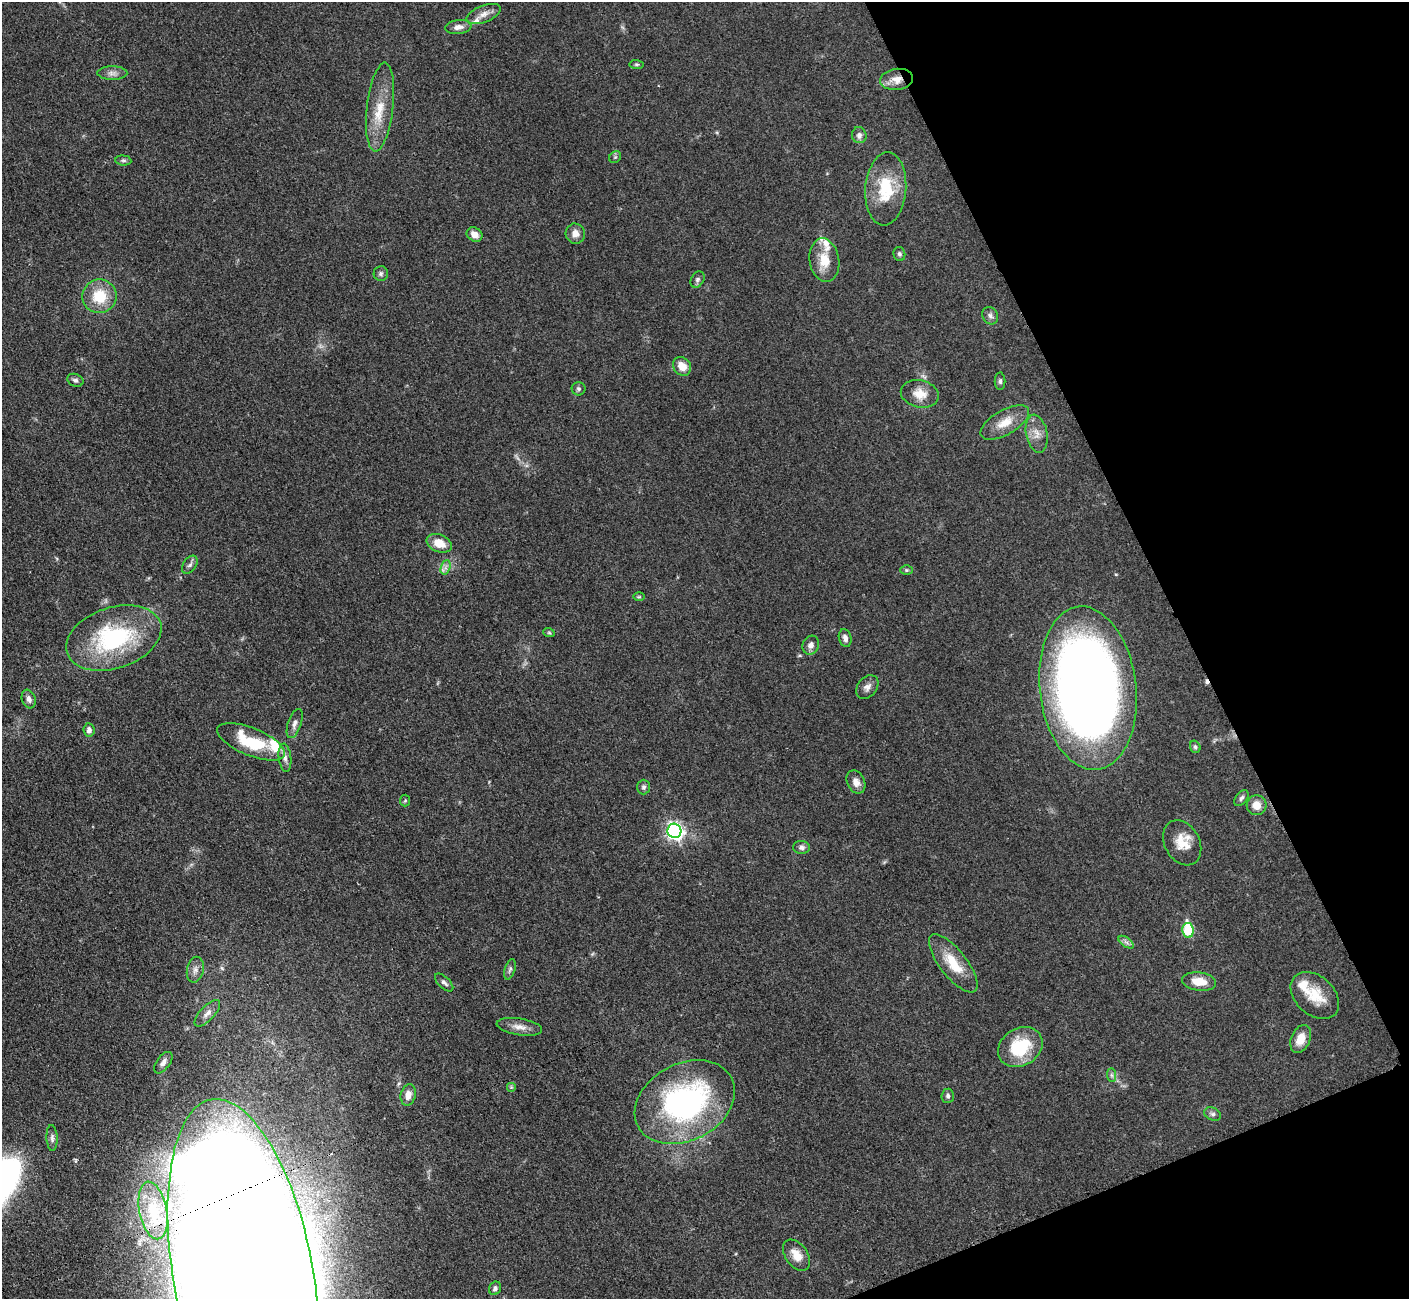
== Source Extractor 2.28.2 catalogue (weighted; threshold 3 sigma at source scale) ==
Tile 12 of 4 x 4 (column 4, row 3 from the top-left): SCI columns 4237-5643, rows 1595-2891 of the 5660 x 5649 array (HDU 1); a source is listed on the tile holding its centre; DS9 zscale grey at full resolution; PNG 1411 x 1301 px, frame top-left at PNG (2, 2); each listed source drawn as its Kron ellipse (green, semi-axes under 4 px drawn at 4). Shown black and unused: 20% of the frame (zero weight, under 3 of 4 exposures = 2% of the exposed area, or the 3 px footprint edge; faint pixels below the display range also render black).
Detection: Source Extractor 2.28.2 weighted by HDU 2 'WHT'; one run over the whole footprint, this tile lists its part. Background 0.0466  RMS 0.0052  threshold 0.0235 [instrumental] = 3 sigma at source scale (4.5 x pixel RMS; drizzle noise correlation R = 1.50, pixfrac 1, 0.05/0.05 arcsec/px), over >= 5 px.
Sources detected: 82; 3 too faint to see at this stretch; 1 cosmic-ray / hot-pixel residue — neither listed nor drawn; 4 inside a brighter listed object's ellipse — not listed separately; the other 74 listed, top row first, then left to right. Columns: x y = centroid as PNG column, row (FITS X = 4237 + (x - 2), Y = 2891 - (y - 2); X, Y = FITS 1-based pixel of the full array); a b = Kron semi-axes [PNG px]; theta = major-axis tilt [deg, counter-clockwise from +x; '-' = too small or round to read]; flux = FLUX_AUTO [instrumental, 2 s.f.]
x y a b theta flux
484 14 18 8 21 4.2
458 27 13 7 8 3.5
636 64 7 4 -6 0.79
112 73 15 6 0 2.8
897 79 16 10 7 5.7
380 107 45 13 83 15
859 135 8 7 - 2.2
615 157 6 5 - 0.91
123 160 8 5 -6 1
886 189 36 20 85 24
475 234 8 6 -32 4.3
575 234 10 9 - 4
899 254 7 6 - 1.3
824 260 22 14 -80 12
381 274 7 7 - 1.4
697 280 9 6 59 1.4
99 296 17 17 - 16
990 316 9 7 -59 2
682 366 10 8 -52 6.5
75 380 8 6 -22 1.5
1000 381 9 5 -89 1.2
579 389 7 6 - 1.1
920 394 19 13 -13 7.6
1005 422 27 12 30 9.3
1037 434 19 10 -79 5.6
439 543 13 8 -22 8.1
190 565 10 6 54 1.7
446 567 7 4 71 1.7
906 570 6 5 - 0.81
639 597 6 4 0 0.59
549 633 6 3 -19 0.61
114 638 49 30 18 66
845 638 9 6 -74 2.5
811 645 10 8 62 2.8
867 687 13 9 52 3
1088 688 82 48 -83 530
29 699 9 6 -71 2.4
295 723 15 6 71 2.6
89 730 7 6 - 2.4
251 742 36 14 -23 24
1195 747 6 5 - 1.1
285 758 14 6 -84 2.7
856 782 12 9 -65 3.8
644 787 7 6 - 1.3
1241 798 9 5 52 1.4
405 800 6 5 - 0.72
1256 805 10 10 - 5.7
674 831 7 7 - 190
1182 843 24 17 -62 11
802 847 8 6 -3 1.8
1188 930 7 5 -81 32
1126 942 9 4 -36 1.6
953 963 35 13 -52 15
510 969 10 5 72 1.5
195 970 13 8 78 2.9
1199 981 17 9 -8 8.8
444 982 11 5 -44 1.9
1315 995 27 19 -43 15
207 1013 17 7 46 3.3
519 1027 23 8 -9 4.9
1301 1039 14 9 67 7
1020 1047 23 18 32 27
163 1063 12 6 53 2.6
1112 1075 7 4 -89 1.1
511 1087 5 5 - 0.78
408 1095 11 7 77 4.4
948 1096 7 6 - 1.5
685 1102 53 38 28 130
1213 1114 9 6 -26 1.5
52 1138 13 5 -87 1.8
153 1210 29 13 -79 13
797 1255 17 11 -54 6.4
243 1274 178 70 -80 6100
495 1288 7 6 - 1.5
Overlapping masked pixels (flux is a lower limit): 2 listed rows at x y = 897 79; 243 1274
Isophote crosses this tile's border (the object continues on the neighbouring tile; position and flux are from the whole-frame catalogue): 1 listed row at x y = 243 1274